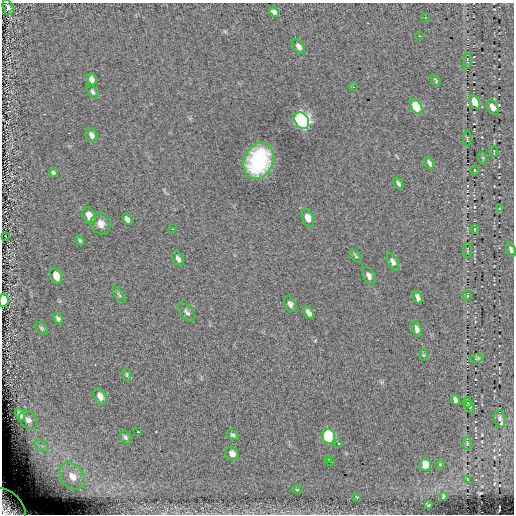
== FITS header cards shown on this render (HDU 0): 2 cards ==
NAXIS1  =                  512
NAXIS2  =                  512

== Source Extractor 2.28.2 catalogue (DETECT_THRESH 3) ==
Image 512 x 512 px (HDU 0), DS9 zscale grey, 1 PNG px = 1 image px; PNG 516 x 516 px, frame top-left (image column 1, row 512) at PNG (2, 3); each listed source drawn as its Kron ellipse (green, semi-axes under 4 px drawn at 4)
Background 0.0651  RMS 4.6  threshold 13.8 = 3 sigma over >= 5 px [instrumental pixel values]
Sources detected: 78; all 78 listed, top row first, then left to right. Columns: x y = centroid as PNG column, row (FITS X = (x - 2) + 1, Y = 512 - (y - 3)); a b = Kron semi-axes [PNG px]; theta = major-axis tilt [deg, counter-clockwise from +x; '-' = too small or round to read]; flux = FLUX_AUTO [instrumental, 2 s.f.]
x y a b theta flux
8 7 8 5 -70 1100
274 12 6 4 -38 1300
425 17 2 2 - 180
419 36 2 2 - 180
299 46 8 5 -55 1400
467 61 8 2 88 380
92 79 6 5 - 1500
436 80 6 3 -49 430
353 87 3 3 - 270
92 91 8 4 -62 600
475 102 7 5 -62 5400
416 107 8 5 -59 17000
493 107 8 5 -61 2900
302 121 9 6 -59 100000
91 135 7 5 -62 1300
467 138 7 3 89 240
494 151 5 2 - 180
483 158 6 3 -71 360
259 161 18 14 66 28000
429 163 7 3 -66 920
474 170 4 3 - 210
53 173 4 4 - 570
398 183 6 3 -55 570
499 208 3 2 - 210
89 216 9 6 -61 3600
308 218 9 5 -69 2200
127 219 6 4 -53 1100
101 224 11 9 -60 2300
172 229 2 2 - 230
475 229 4 3 - 330
5 236 2 2 - 250
80 240 5 4 - 500
467 250 7 2 -86 300
511 250 8 4 -69 870
356 256 7 4 -55 440
178 259 8 5 -61 930
393 262 9 5 -64 1100
56 276 8 5 -66 3500
369 276 10 5 -63 1200
119 295 9 3 -56 540
467 296 4 3 - 350
418 298 7 4 -70 1200
3 301 7 5 82 8100
290 304 8 5 -60 1100
187 312 11 6 -51 990
309 313 7 4 -53 1300
58 319 6 4 -58 680
42 328 7 5 -42 570
417 329 8 4 -74 1300
423 355 6 4 89 350
477 358 7 4 14 440
127 375 6 4 -84 390
100 396 9 6 -60 2000
455 400 5 3 - 920
467 402 5 2 - 400
470 407 6 3 -74 350
20 415 7 3 -56 930
500 419 9 5 -83 820
28 420 10 8 -46 1600
138 432 3 2 - 310
233 435 6 4 -29 590
328 436 7 6 - 29000
125 437 7 5 -58 640
339 443 2 2 - 250
467 443 6 4 90 400
42 446 8 5 -34 1000
232 454 7 6 - 1800
328 459 3 2 - 380
330 462 3 2 - 580
440 464 4 3 - 290
425 465 6 5 - 5200
72 476 15 11 -52 5300
467 479 4 2 - 150
297 490 6 4 -2 350
443 496 4 2 - 380
357 497 4 3 - 230
429 505 3 2 - 300
8 508 22 14 -50 8500
At the frame edge (FLAGS 8, measured only in part): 3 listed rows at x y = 511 250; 3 301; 8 508